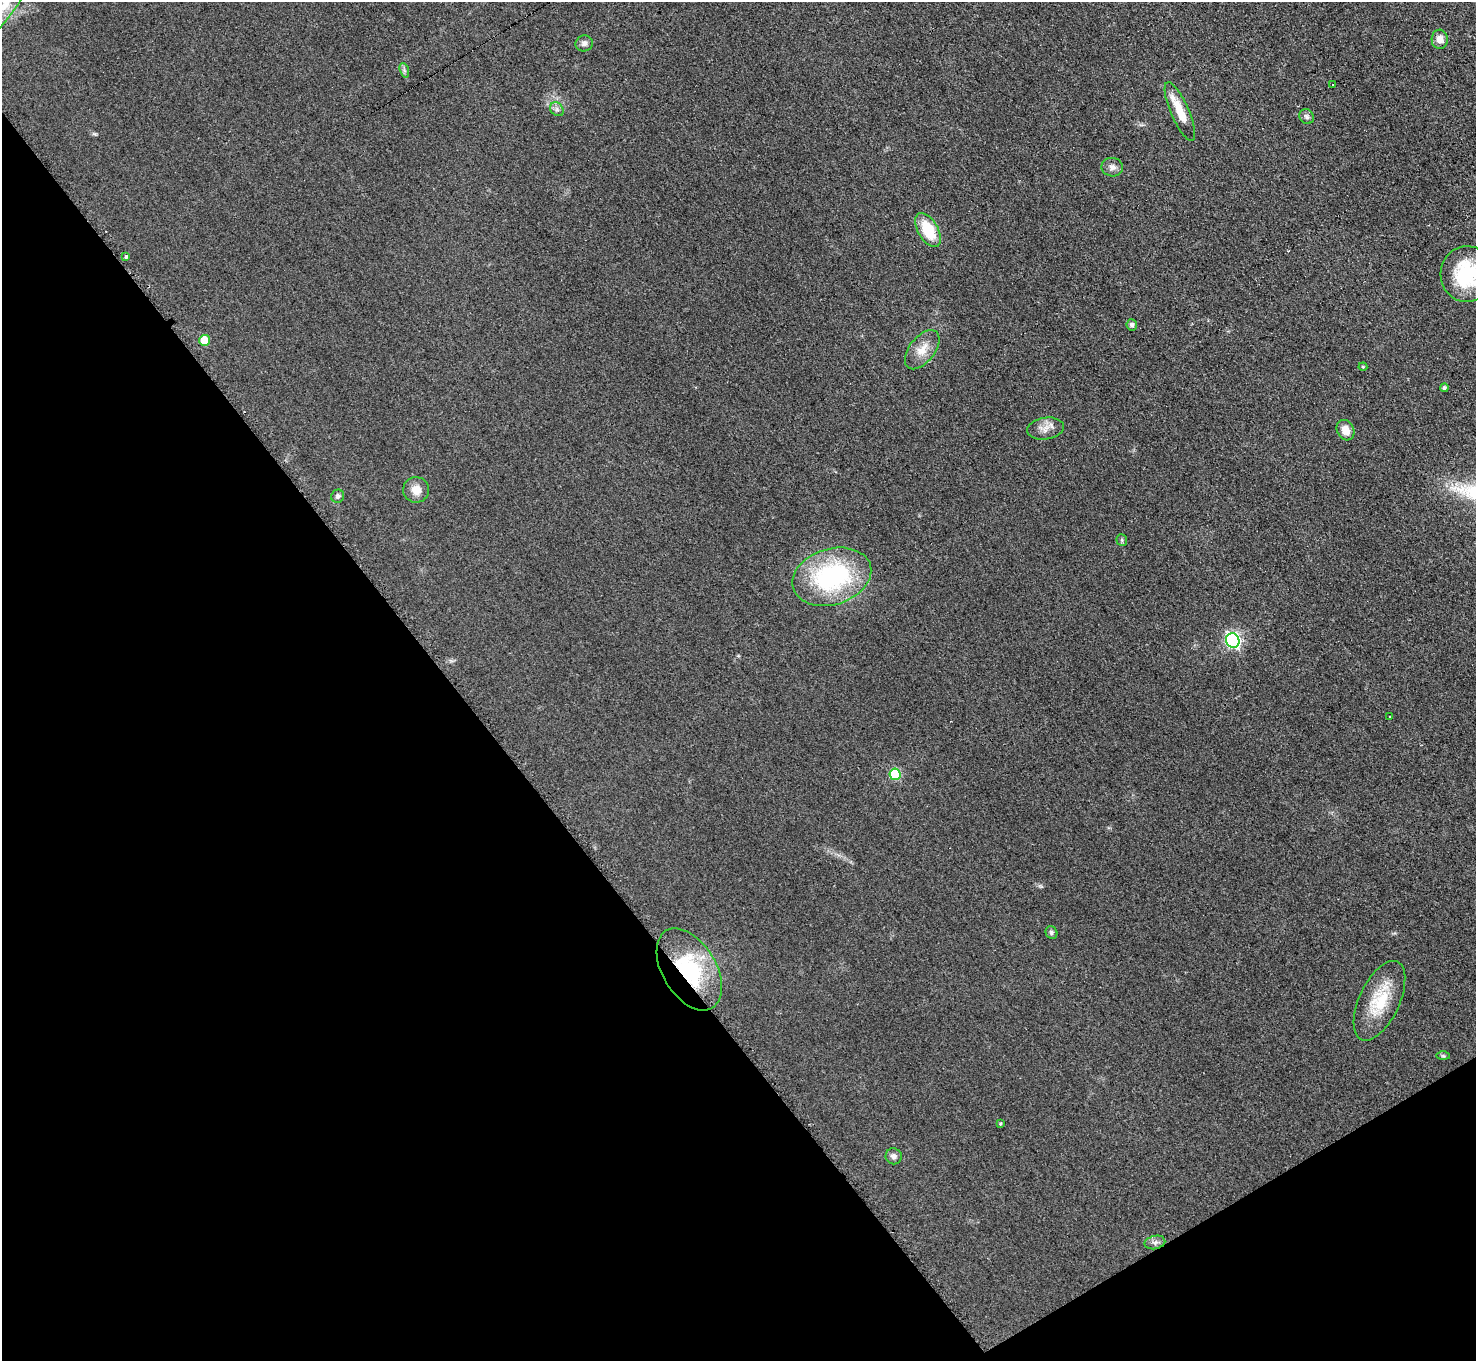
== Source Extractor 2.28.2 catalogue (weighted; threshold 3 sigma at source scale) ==
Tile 14 of 4 x 4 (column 2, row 4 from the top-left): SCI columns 1491-2964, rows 307-1665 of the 5918 x 5903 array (HDU 1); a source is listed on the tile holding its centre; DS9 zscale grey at full resolution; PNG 1478 x 1363 px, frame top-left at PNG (2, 2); each listed source drawn as its Kron ellipse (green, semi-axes under 4 px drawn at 4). Shown black and unused: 35% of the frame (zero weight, under 2 of 3 exposures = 2% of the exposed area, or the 3 px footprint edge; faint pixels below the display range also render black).
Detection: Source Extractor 2.28.2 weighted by HDU 2 'WHT'; one run over the whole footprint, this tile lists its part. Background 0.076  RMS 0.011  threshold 0.0486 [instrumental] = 3 sigma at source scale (4.5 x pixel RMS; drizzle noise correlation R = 1.50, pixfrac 1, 0.05/0.05 arcsec/px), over >= 5 px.
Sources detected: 34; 1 cosmic-ray / hot-pixel residue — neither listed nor drawn; the other 33 listed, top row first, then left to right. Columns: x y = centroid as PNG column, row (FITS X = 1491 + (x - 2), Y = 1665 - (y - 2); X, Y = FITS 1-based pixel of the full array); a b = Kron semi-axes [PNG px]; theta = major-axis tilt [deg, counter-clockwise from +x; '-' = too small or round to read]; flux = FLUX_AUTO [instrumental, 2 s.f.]
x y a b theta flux
6 3 47 11 55 23
1440 39 9 8 - 9.5
584 43 8 8 - 4.1
404 70 7 4 -72 2.3
1333 84 3 3 - 3.7
557 109 7 6 - 3.3
1180 111 32 9 -66 23
1307 116 8 7 - 3.2
1112 167 11 9 -9 5.4
928 230 19 10 -60 37
126 256 3 3 - 10
1467 274 28 26 87 71
1132 325 6 5 - 2.8
204 340 5 5 - 27
922 350 23 12 52 16
1363 367 4 4 - 1.2
1444 388 4 4 - 2.3
1045 428 18 10 9 9.9
1345 430 10 8 -63 12
416 490 13 12 - 12
338 496 7 6 - 3.2
1122 540 6 5 - 1.7
832 577 40 28 17 150
1233 640 7 6 - 270
1389 717 3 2 - 1.5
895 774 6 5 - 62
1051 932 6 5 - 2.1
689 969 45 27 -59 94
1379 1001 43 20 65 45
1443 1056 7 4 -1 1.5
1001 1124 4 3 - 1.2
894 1156 8 8 - 4.6
1155 1242 10 6 13 4.2
Overlapping masked pixels (flux is a lower limit): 1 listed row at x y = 689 969
Isophote crosses this tile's border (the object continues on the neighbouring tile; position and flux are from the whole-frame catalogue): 2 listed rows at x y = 6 3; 1467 274